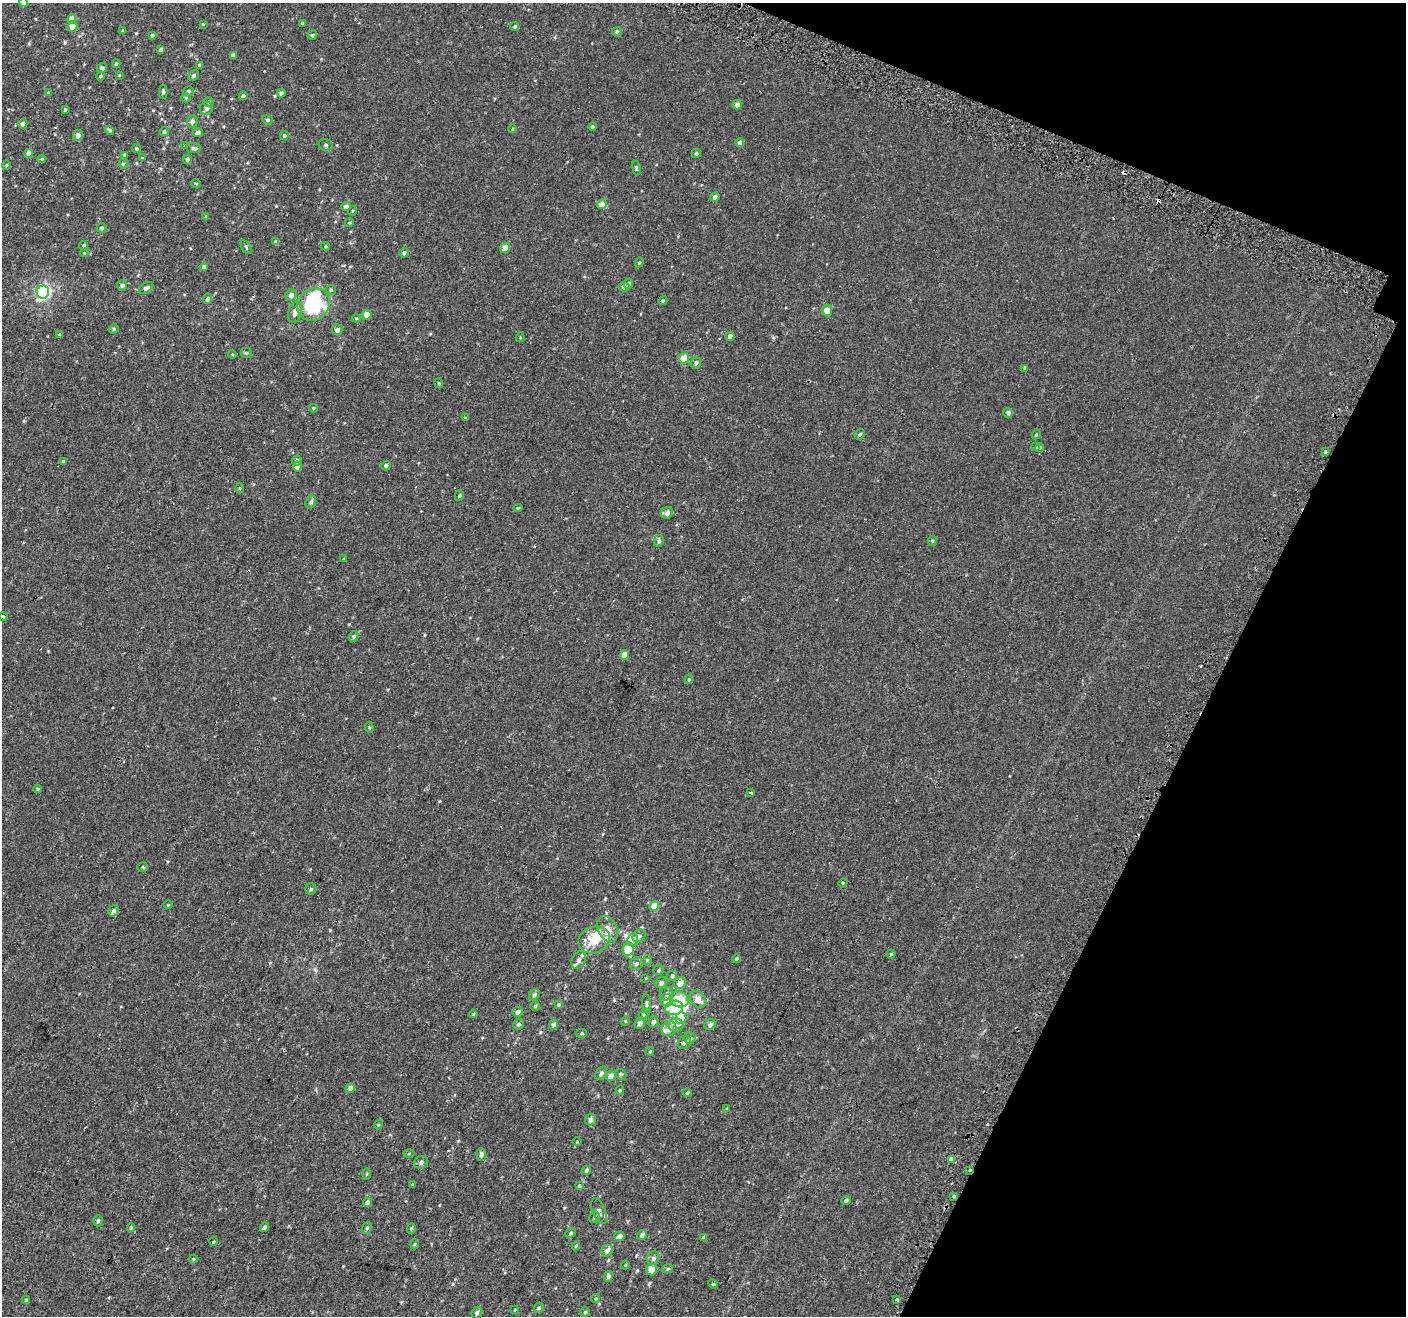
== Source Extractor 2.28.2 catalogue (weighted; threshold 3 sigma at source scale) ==
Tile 8 of 4 x 4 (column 4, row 2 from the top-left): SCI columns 4257-5660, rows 2958-4271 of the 5715 x 5843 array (HDU 1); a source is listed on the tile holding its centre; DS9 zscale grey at full resolution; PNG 1408 x 1318 px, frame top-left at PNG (2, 3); each listed source drawn as its Kron ellipse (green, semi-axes under 4 px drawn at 4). Shown black and unused: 19% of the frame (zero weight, under 2 of 3 exposures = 3% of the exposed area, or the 3 px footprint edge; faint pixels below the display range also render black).
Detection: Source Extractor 2.28.2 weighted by HDU 2 'WHT'; one run over the whole footprint, this tile lists its part. Background 1.28e-04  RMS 0.0031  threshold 0.0139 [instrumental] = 3 sigma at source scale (4.5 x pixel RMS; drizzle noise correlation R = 1.50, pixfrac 1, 0.0396/0.0396 arcsec/px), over >= 5 px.
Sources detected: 232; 4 inside a brighter object's white glare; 4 cosmic-ray / hot-pixel residue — neither listed nor drawn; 6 inside a brighter listed object's ellipse — not listed separately; the other 218 listed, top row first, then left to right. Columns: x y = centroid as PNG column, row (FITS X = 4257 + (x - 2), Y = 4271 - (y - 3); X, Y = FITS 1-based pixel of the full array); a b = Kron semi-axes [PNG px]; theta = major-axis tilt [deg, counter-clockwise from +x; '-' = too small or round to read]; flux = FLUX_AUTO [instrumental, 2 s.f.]
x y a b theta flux
24 3 4 4 - 1.6
72 19 5 4 - 2.6
203 24 4 4 - 0.24
302 24 3 3 - 0.4
72 26 5 5 - 3.4
515 26 5 4 - 0.46
123 30 4 3 - 0.41
617 32 5 4 - 0.45
152 35 4 4 - 0.5
312 35 5 4 - 0.45
161 50 4 3 - 0.69
233 55 4 4 - 1
116 64 4 3 - 0.47
200 65 4 4 - 0.58
102 68 5 4 - 0.57
119 75 4 4 - 0.24
101 76 4 4 - 0.37
194 76 5 4 - 0.6
188 91 5 5 - 0.6
48 92 4 3 - 0.23
163 92 7 4 -90 0.48
281 93 4 4 - 0.72
243 96 4 4 - 0.88
186 98 5 4 - 0.34
209 102 5 4 - 0.49
737 105 5 4 - 1.4
206 108 6 6 - 0.87
65 110 4 3 - 0.32
267 120 5 4 - 0.4
192 121 6 5 - 0.92
23 124 4 4 - 1.2
592 126 4 4 - 0.38
512 129 4 3 - 0.21
110 130 5 4 - 0.44
164 132 4 4 - 0.56
198 133 5 4 - 0.97
78 135 5 5 - 1.2
284 135 4 4 - 0.57
740 143 4 4 - 1.3
326 145 7 5 -16 0.67
184 146 3 3 - 0.22
194 148 7 5 -6 0.73
137 149 4 4 - 0.47
29 153 4 4 - 1.5
696 153 4 4 - 0.51
124 155 4 4 - 0.51
142 158 3 3 - 0.32
42 159 4 4 - 0.41
187 159 5 4 - 0.83
123 164 5 4 - 0.39
6 165 4 4 - 0.33
636 168 7 3 -78 0.38
196 183 5 3 - 0.24
715 197 5 4 - 0.82
602 204 5 5 - 2.7
346 207 4 4 - 0.98
352 211 5 3 - 0.26
206 216 4 3 - 0.23
349 223 4 3 - 0.28
102 228 5 5 - 0.54
276 242 4 4 - 0.75
84 245 4 4 - 0.42
326 246 4 4 - 0.33
246 247 8 3 -59 0.38
505 248 5 4 - 2.7
84 253 4 4 - 0.27
404 253 5 4 - 0.83
639 262 5 4 - 0.36
204 267 4 4 - 1.5
629 284 5 4 - 0.65
122 285 5 5 - 0.78
624 287 5 4 - 1.3
146 288 8 5 32 0.9
331 290 5 5 - 0.47
43 292 6 6 - 57
291 295 6 5 - 1.3
207 299 5 4 - 0.82
663 301 4 4 - 0.32
313 304 17 15 44 20
827 310 5 5 - 2.7
295 312 11 6 74 2.1
367 315 5 4 - 2.8
356 318 4 3 - 0.26
114 329 5 4 - 0.38
337 330 5 5 - 1.3
59 335 3 3 - 0.77
730 336 4 4 - 1.6
520 337 5 3 - 0.23
246 353 5 5 - 0.41
232 354 4 3 - 0.24
684 358 5 5 - 4.9
696 363 6 5 - 0.84
1025 368 4 3 - 1.1
439 383 5 4 - 0.38
313 408 4 4 - 0.3
1008 413 5 4 - 0.79
465 418 4 4 - 0.34
860 434 5 4 - 0.44
1036 434 5 4 - 0.37
1036 446 4 3 - 1.5
1040 448 4 3 - 0.45
1325 452 3 3 - 1.1
63 461 4 3 - 0.42
297 461 5 5 - 0.75
297 466 5 4 - 2.2
386 466 5 4 - 0.84
240 488 5 3 - 0.27
459 496 5 4 - 0.44
311 502 7 5 71 0.81
518 508 4 4 - 0.39
667 513 6 5 - 1.5
659 541 6 4 81 0.66
932 541 5 4 - 0.37
344 559 3 3 - 0.24
3 616 4 3 - 0.26
354 636 5 4 - 0.48
624 655 5 4 - 3.2
689 679 5 3 - 0.39
369 727 5 3 - 0.35
38 789 4 4 - 0.34
751 793 3 3 - 0.86
143 867 5 4 - 0.34
843 883 4 4 - 0.28
311 889 5 5 - 0.48
168 905 5 3 - 0.23
654 906 5 4 - 3.8
114 911 6 4 59 0.73
607 929 14 9 -63 2.9
639 936 7 5 42 0.9
632 939 6 5 - 4.3
594 940 16 13 19 7.4
628 949 7 5 78 6.4
891 954 4 4 - 0.4
736 959 4 4 - 0.46
579 960 9 6 64 1.3
647 960 5 4 - 0.37
636 964 6 6 - 0.88
659 970 6 4 36 0.52
672 976 5 5 - 0.63
646 978 4 3 - 0.23
661 983 6 5 - 1
680 983 6 5 - 2.4
667 994 6 6 - 0.91
534 995 6 5 - 0.68
679 999 10 8 -18 5.9
698 999 9 7 -45 2.9
667 1000 6 6 - 2.9
647 1004 10 4 -84 0.54
559 1005 4 4 - 0.48
535 1006 5 5 - 0.4
674 1008 9 7 14 5
518 1012 5 5 - 1.4
473 1014 4 4 - 0.38
644 1014 6 4 44 0.36
681 1018 6 5 - 4.9
625 1021 5 3 - 0.26
653 1022 5 5 - 0.94
640 1023 6 5 - 1.1
519 1024 5 5 - 0.61
553 1025 5 4 - 1.3
676 1025 8 6 -1 1.1
710 1025 6 5 - 0.95
669 1029 8 7 - 1.5
582 1033 5 4 - 0.42
690 1038 6 5 - 0.58
684 1042 7 6 - 0.81
650 1051 4 4 - 0.31
601 1073 7 5 56 0.75
621 1074 6 4 -39 0.38
611 1076 5 5 - 1.8
350 1088 5 4 - 1.3
620 1090 5 4 - 0.34
687 1093 4 4 - 0.31
727 1109 4 4 - 0.33
591 1120 6 5 - 1.3
378 1125 4 3 - 0.27
577 1142 4 3 - 0.21
409 1153 5 3 - 0.29
481 1154 6 5 - 0.87
952 1159 4 4 - 4.8
421 1162 7 6 - 0.9
586 1170 4 3 - 0.68
969 1170 3 2 - 1.2
366 1174 6 4 88 0.34
413 1185 3 3 - 0.64
579 1185 4 4 - 0.31
954 1196 3 3 - 0.7
846 1200 5 4 - 0.68
367 1202 5 4 - 1.1
599 1211 14 6 -67 1.3
594 1217 6 5 - 0.77
98 1221 5 4 - 0.46
264 1227 5 4 - 0.69
131 1228 4 4 - 0.31
367 1228 6 4 67 0.49
411 1228 5 4 - 0.37
571 1233 6 4 42 0.46
642 1235 5 4 - 0.89
620 1236 5 5 - 1.2
704 1238 4 3 - 1.9
214 1241 4 3 - 0.29
415 1244 5 3 - 0.33
576 1246 4 3 - 0.33
607 1251 6 5 - 1.1
653 1258 7 6 - 0.93
193 1259 4 4 - 0.29
625 1265 4 3 - 0.26
667 1269 5 4 - 0.39
651 1270 6 5 - 3
608 1276 5 4 - 0.67
713 1284 5 4 - 0.34
596 1298 4 3 - 0.31
26 1300 4 4 - 0.4
897 1300 3 3 - 0.7
539 1308 5 5 - 0.49
515 1309 4 2 - 0.19
585 1312 4 4 - 0.42
477 1313 6 5 - 0.66
Overlapping masked pixels (flux is a lower limit): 2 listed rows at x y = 628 949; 969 1170
Isophote crosses this tile's border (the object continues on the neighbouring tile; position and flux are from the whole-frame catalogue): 1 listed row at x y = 24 3